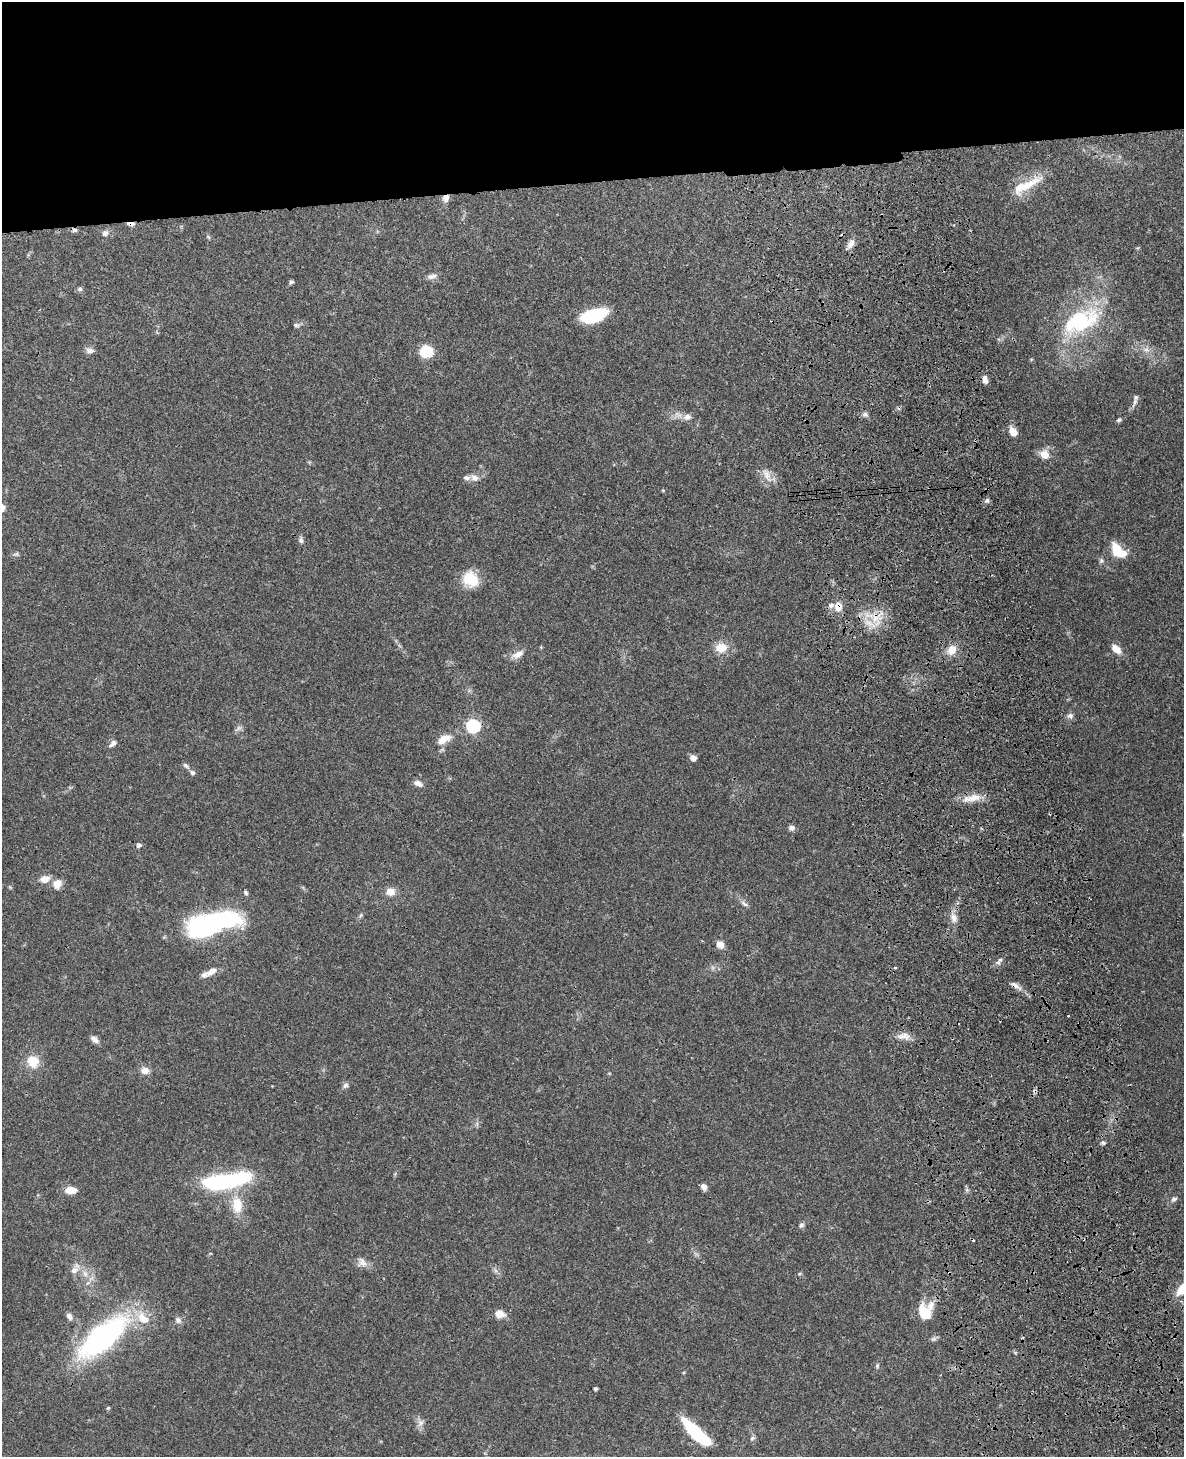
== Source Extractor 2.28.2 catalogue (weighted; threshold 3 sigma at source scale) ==
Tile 2 of 4 x 3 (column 2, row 1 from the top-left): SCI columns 1299-2480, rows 3081-4535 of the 4964 x 4810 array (HDU 1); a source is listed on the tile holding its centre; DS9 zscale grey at full resolution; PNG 1186 x 1459 px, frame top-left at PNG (2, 2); no overlay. Shown black and unused: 13% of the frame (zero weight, under 3 of 4 exposures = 6% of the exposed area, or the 3 px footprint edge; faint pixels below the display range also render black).
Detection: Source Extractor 2.28.2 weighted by HDU 2 'WHT'; one run over the whole footprint, this tile lists its part. Background 0.0587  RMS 0.0032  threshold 0.0143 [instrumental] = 3 sigma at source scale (4.5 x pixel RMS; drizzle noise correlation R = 1.50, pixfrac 1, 0.05/0.05 arcsec/px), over >= 5 px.
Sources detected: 99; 1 inside a brighter object's white glare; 4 cosmic-ray / hot-pixel residue — not listed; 4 inside a brighter listed object's ellipse — not listed separately; the other 90 listed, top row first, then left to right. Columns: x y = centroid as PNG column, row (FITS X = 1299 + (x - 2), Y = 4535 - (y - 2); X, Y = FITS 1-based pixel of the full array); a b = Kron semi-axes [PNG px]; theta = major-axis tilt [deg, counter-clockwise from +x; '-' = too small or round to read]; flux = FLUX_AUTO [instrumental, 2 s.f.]
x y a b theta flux
1026 185 44 11 28 8.6
446 198 9 7 70 1.9
131 224 10 4 -3 1.3
74 230 7 5 -15 0.71
105 233 7 6 - 1.2
208 237 7 4 -53 0.43
851 244 11 7 64 2
432 276 13 6 9 1.5
291 282 6 4 35 0.64
80 289 7 6 - 0.67
594 316 24 11 17 19
1081 321 51 27 27 30
296 325 7 5 -12 0.68
90 350 10 7 -12 1.4
1146 350 11 6 -7 1.5
426 351 12 11 - 8.8
985 380 9 5 -82 1.9
1135 402 15 5 69 1.3
865 414 8 6 -1 0.93
687 417 10 8 27 1.7
1119 420 6 5 - 0.58
1013 432 10 7 -57 3.2
1044 454 12 11 - 3.3
767 475 24 9 -63 3.3
474 478 12 8 -28 1.8
663 490 5 4 - 0.32
987 501 7 6 - 0.72
301 540 9 6 -88 0.88
1118 550 20 11 -46 7.9
16 554 9 3 13 0.58
470 579 14 13 - 11
838 606 11 8 -89 3.3
876 618 22 14 -81 6.8
721 648 13 10 8 5
1116 649 14 9 -39 2.8
952 650 13 10 58 3.7
518 654 15 8 25 2.6
1070 716 8 8 - 1.1
473 726 7 7 - 28
238 728 11 5 37 0.95
444 739 19 9 31 4.4
112 744 12 6 43 1.3
693 758 6 5 - 2.2
186 766 10 6 -33 0.86
193 773 8 6 -45 0.8
418 783 12 7 -24 1.6
972 798 30 9 10 4.4
791 828 8 7 - 0.97
139 845 7 6 - 0.9
45 879 11 8 18 2.9
57 884 12 9 61 3.2
390 892 12 10 -2 2.6
246 893 6 4 -58 0.61
744 904 13 5 -34 1.1
361 915 6 4 70 0.49
954 918 14 8 -79 2.2
204 927 21 13 22 90
720 944 9 8 - 2.2
999 961 12 5 53 1.1
895 968 3 3 - 0.36
211 971 19 8 35 2.7
1015 985 17 6 -32 1.8
904 1036 19 8 3 2.5
94 1039 11 7 -39 1.5
33 1061 13 13 - 5.8
145 1071 10 8 -1 2.2
345 1085 8 7 - 0.91
1103 1143 6 4 -28 0.74
224 1181 55 14 9 39
704 1187 8 6 -59 1.4
71 1190 10 6 -2 4.6
1173 1199 7 6 - 0.81
237 1205 21 14 -86 7.1
801 1225 8 6 37 0.77
362 1262 13 10 -61 2.1
74 1270 12 9 23 2.2
85 1274 9 7 -73 1.6
1182 1289 18 9 50 5.5
925 1311 19 16 87 8.1
500 1314 12 9 -14 2.8
69 1316 9 6 -56 1.3
143 1318 21 12 -40 6.7
178 1320 9 8 - 1.2
102 1337 38 16 40 95
934 1339 8 6 19 0.73
877 1366 7 5 76 0.56
595 1389 4 4 - 0.53
421 1422 9 8 - 1.5
696 1432 35 10 -44 18
752 1438 7 5 66 0.69
Overlapping masked pixels (flux is a lower limit): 6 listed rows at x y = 446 198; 131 224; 74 230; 838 606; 876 618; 1015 985
Isophote crosses this tile's border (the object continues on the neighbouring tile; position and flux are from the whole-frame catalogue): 1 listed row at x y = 1182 1289